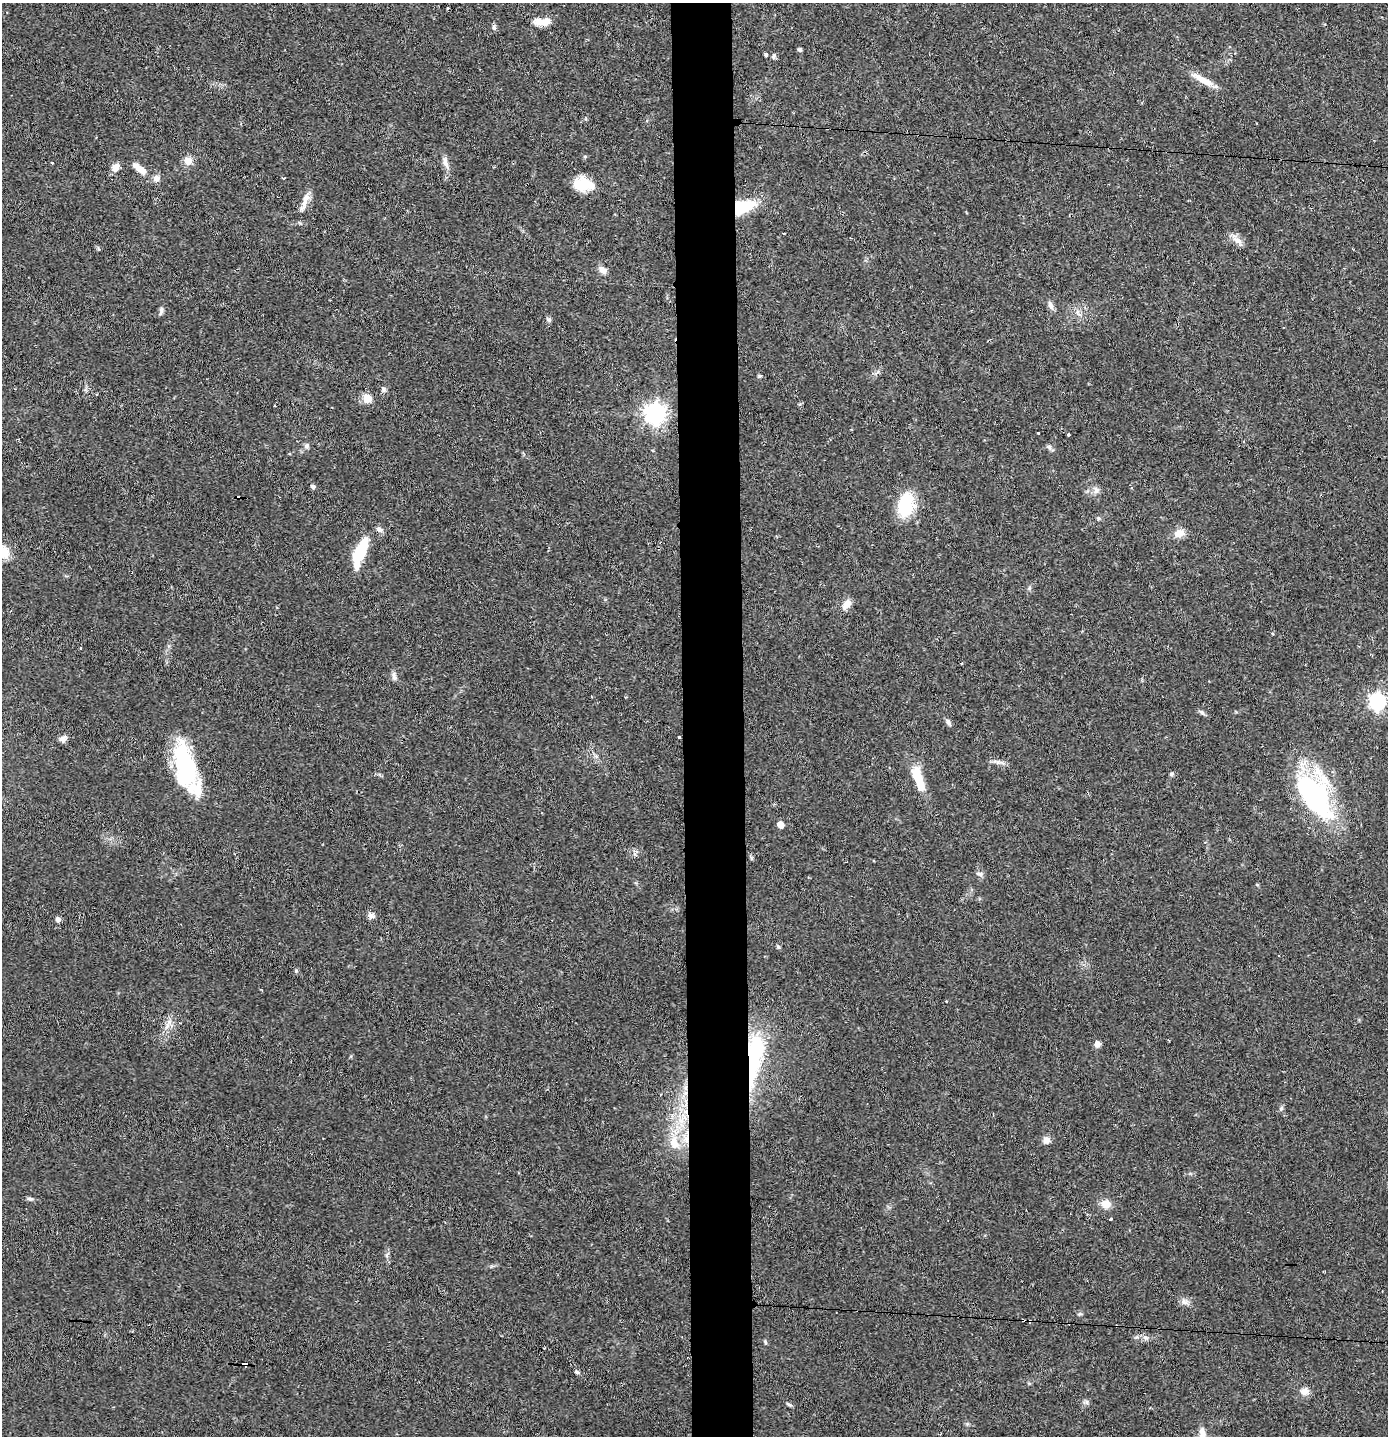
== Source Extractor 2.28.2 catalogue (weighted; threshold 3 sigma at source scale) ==
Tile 5 of 3 x 3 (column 2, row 2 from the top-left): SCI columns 1467-2852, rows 1436-2869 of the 4316 x 4304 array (HDU 1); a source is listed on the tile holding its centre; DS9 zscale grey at full resolution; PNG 1390 x 1438 px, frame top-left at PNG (2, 3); no overlay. Shown black and unused: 4% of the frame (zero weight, under 2 of 3 exposures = <1% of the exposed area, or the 3 px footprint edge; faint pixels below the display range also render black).
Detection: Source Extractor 2.28.2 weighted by HDU 2 'WHT'; one run over the whole footprint, this tile lists its part. Background 0.0648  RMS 0.0076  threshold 0.034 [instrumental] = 3 sigma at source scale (4.5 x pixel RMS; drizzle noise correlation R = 1.50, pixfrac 1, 0.05/0.05 arcsec/px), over >= 5 px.
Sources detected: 91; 5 cosmic-ray / hot-pixel residue — not listed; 3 inside a brighter listed object's ellipse — not listed separately; the other 83 listed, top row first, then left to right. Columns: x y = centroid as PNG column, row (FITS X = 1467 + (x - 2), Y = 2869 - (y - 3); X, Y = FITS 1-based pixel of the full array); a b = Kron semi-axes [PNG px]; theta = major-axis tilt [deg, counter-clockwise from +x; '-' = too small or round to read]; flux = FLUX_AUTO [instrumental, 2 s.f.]
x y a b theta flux
447 8 3 3 - 2.7
541 22 18 9 -8 8.7
494 27 7 5 -88 1.8
799 50 7 4 -20 1.1
766 54 4 3 - 4.1
773 56 9 5 71 1.5
1202 79 35 8 -29 11
188 161 10 10 - 6.1
52 163 3 3 - 1.4
445 163 17 6 -75 4.6
115 167 10 9 - 5.1
140 169 22 8 -39 7.9
584 184 22 13 -9 20
305 199 22 7 71 6.8
741 207 22 11 20 39
1237 240 17 7 -37 5.4
603 270 10 7 -36 4.4
1051 305 12 6 -67 3
161 311 12 5 81 2.1
549 319 7 5 -30 1.7
760 376 5 4 - 0.92
383 389 8 6 -61 1.9
97 394 3 2 - 0.6
367 398 11 10 - 7.4
275 406 3 3 - 1.7
655 414 8 7 - 460
1038 433 3 3 - 1
1068 434 3 3 - 2.3
307 446 7 6 - 1.9
1049 447 7 6 - 1.8
313 486 5 4 - 2
1096 490 10 7 -89 3.2
905 505 26 18 77 33
1098 518 5 4 - 0.97
379 529 9 7 -34 2.9
1179 533 12 10 12 7
360 551 34 11 68 28
1029 588 6 4 72 1.1
847 604 15 8 49 5.7
962 663 3 3 - 0.94
394 676 12 5 -78 2.5
1377 701 7 6 - 240
1202 713 8 5 -36 1.7
948 722 9 5 -67 2.1
679 737 3 3 - 2.4
63 738 9 8 - 3
185 765 50 20 -80 77
1172 774 6 5 - 1.4
918 778 31 10 -73 20
1315 795 53 30 -64 120
780 824 5 5 - 8.8
751 858 7 4 -57 1
979 874 9 5 -17 2.1
1257 885 5 3 - 0.66
371 916 10 7 -31 3
58 919 5 5 - 3
778 947 6 4 -45 1.1
296 971 5 4 - 0.92
946 1001 3 3 - 1.1
167 1026 8 5 46 2.8
1097 1044 8 6 -82 3.4
754 1056 63 16 83 67
1281 1108 7 5 68 1.5
684 1117 13 7 -60 7.7
686 1139 13 6 -84 5.8
1046 1140 9 9 - 3.7
674 1143 19 12 -66 13
30 1199 9 4 -7 1.6
1106 1204 11 9 -12 7.5
1110 1219 3 3 - 1.6
1185 1302 10 7 -22 3.5
1079 1314 8 3 5 0.97
1023 1320 3 2 - 0.88
1030 1321 4 3 - 0.68
1146 1338 8 5 -30 1.9
765 1342 7 3 -68 0.94
544 1348 2 2 - 0.68
245 1364 6 3 -4 4
577 1372 7 4 -27 1.2
1304 1391 10 9 - 5.2
1086 1402 6 6 - 1.7
789 1405 8 4 -10 1.3
1202 1432 12 8 -79 4.4
Overlapping masked pixels (flux is a lower limit): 7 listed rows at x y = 741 207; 679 737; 754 1056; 686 1139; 1023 1320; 1030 1321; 245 1364
Unlisted compact peaks at least as high as the median listed source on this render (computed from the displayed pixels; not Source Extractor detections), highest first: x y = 998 762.